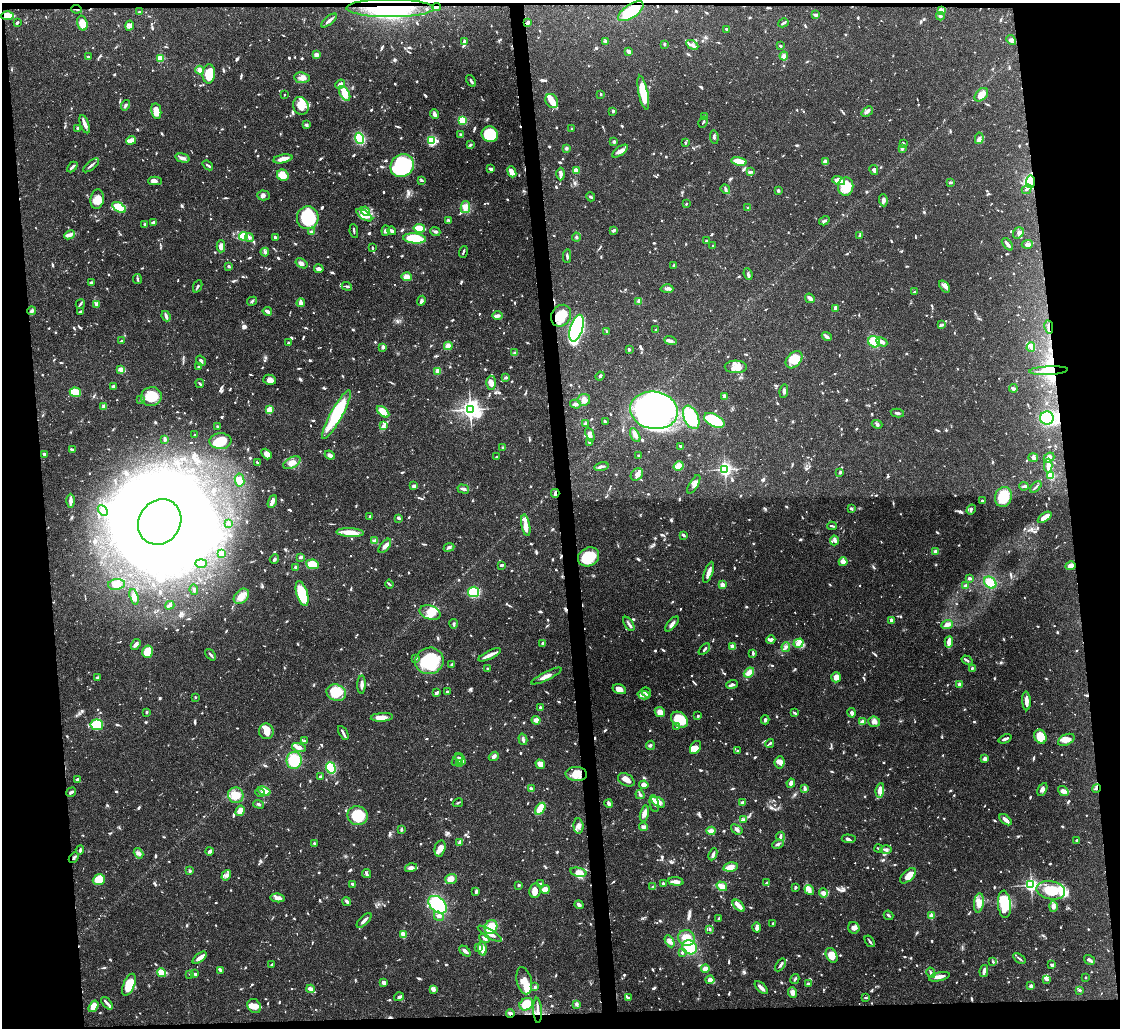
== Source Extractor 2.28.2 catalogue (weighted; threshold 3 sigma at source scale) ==
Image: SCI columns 1-4470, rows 131-4231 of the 4472 x 4452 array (HDU 1 of 3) = the unmasked area's bounding box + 8 px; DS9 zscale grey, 4 x 4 block average (1 PNG px = mean of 4 x 4 image px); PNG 1122 x 1030 px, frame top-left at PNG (2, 3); each listed source drawn as its Kron ellipse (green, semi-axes under 4 px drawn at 4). Shown black and unused: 12% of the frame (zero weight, under 3 of 4 exposures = <1% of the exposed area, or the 3 px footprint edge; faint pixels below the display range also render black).
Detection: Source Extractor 2.28.2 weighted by HDU 2 'WHT'. Background 0.0546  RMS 0.003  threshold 0.0133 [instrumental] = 3 sigma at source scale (4.5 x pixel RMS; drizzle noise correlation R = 1.50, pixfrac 1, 0.05/0.05 arcsec/px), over >= 5 px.
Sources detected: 1778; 16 too faint to see at this stretch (4 x 4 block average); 28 inside a brighter object's white glare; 7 cosmic-ray / hot-pixel residue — neither listed nor drawn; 59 coinciding with a brighter row at this scale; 141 inside a brighter listed object's ellipse — not listed separately; of the other 1527, all 500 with FLUX_AUTO >= 2.68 (the completeness limit of this list) listed and drawn (1027 fainter detections not listed), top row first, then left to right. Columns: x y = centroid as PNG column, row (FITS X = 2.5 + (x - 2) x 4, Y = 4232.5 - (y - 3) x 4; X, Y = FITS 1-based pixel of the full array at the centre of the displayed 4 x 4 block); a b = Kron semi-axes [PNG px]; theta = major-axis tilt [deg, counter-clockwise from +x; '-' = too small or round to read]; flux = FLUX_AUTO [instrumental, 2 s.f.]
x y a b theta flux
436 7 4 3 - 4.3
390 8 44 9 0 120
76 9 5 2 - 3
941 10 3 3 - 11
631 11 14 6 34 69
139 12 2 2 - 2.8
816 15 2 2 - 6.7
7 16 6 3 2 40
940 16 4 2 - 3.3
329 20 9 2 40 7.8
17 23 2 2 - 4.7
82 23 7 5 -75 25
527 23 3 2 - 7.2
783 23 5 2 - 5
129 26 5 3 - 5.3
727 29 3 2 - 3.7
1011 40 5 4 - 5.5
464 41 3 2 - 3.5
605 41 3 3 - 2.7
664 44 3 2 - 2.7
692 45 7 3 -28 6.5
780 46 2 2 - 2.8
629 51 3 2 - 9.2
316 55 2 2 - 42
784 56 4 3 - 8.1
88 57 3 2 - 2.8
161 58 2 2 - 110
199 70 4 4 - 8.7
209 74 9 6 86 48
302 78 8 5 -8 11
471 81 6 2 -59 3.4
340 84 5 3 - 8.2
345 93 8 4 -61 36
643 93 17 4 -78 73
601 94 2 2 - 3.2
284 95 2 2 - 3.3
981 95 8 5 45 15
552 101 7 6 - 14
125 105 5 3 - 4.3
301 106 9 7 -65 20
156 111 8 5 -80 24
613 111 3 2 - 2.8
867 111 6 3 40 7
435 114 5 3 - 7.4
704 117 2 2 - 22
462 120 4 4 - 24
703 122 6 2 62 2.8
85 124 9 2 -70 12
306 125 3 3 - 4.9
78 128 3 2 - 3.9
572 129 2 2 - 5.9
490 134 8 7 - 77
461 135 4 3 - 3.7
714 137 7 3 -84 4.3
360 138 5 4 - 54
979 138 6 4 80 5.8
131 140 5 4 - 13
432 140 4 3 - 73
614 142 2 2 - 6.8
685 143 2 2 - 4
903 143 3 2 - 2.9
470 145 3 2 - 3.7
566 148 3 3 - 3.8
902 149 3 3 - 2.8
620 151 9 4 36 10
182 158 7 3 -14 8.9
283 159 9 3 11 19
739 161 8 3 -11 40
825 162 3 3 - 12
91 165 9 2 40 6
208 165 6 2 -39 3.8
402 166 12 11 - 180
72 167 6 2 44 7
490 169 3 2 - 4.8
576 170 2 2 - 51
874 170 5 3 - 5.1
512 172 5 4 - 13
750 172 4 2 - 4.4
561 174 6 2 88 10
283 175 6 5 - 37
421 180 3 2 - 3.5
155 181 7 3 0 5.9
839 181 6 4 -17 23
1030 182 6 4 82 190
950 183 3 2 - 4.1
846 186 9 7 84 42
725 189 5 3 - 4.1
1027 189 5 3 - 3.6
778 191 2 2 - 14
264 195 6 5 - 5.7
591 197 5 2 - 2.8
97 199 10 6 80 19
883 200 6 4 -85 5.5
686 204 2 2 - 2.8
119 207 7 3 -33 57
465 207 6 4 78 16
748 208 2 2 - 3.2
365 211 5 2 - 4.6
364 215 9 4 -34 13
308 218 11 11 - 130
449 220 3 2 - 2.7
824 221 5 3 - 3.3
154 222 3 2 - 6.9
145 224 3 2 - 3
419 228 6 2 -9 65
614 230 3 2 - 5.5
354 231 7 2 -81 3.6
386 231 5 3 - 4.3
392 231 4 3 - 3.8
312 232 3 3 - 3.7
435 232 5 3 - 4
1018 233 6 5 - 5.7
70 235 6 3 25 9.3
243 236 4 3 - 54
859 236 4 3 - 3.2
576 237 4 3 - 3.8
249 238 4 3 - 4.9
276 238 3 2 - 4.7
415 238 11 5 -5 88
706 241 2 2 - 2.7
1007 244 7 2 -52 8
1027 244 5 3 - 10
221 246 6 3 89 9.7
713 246 2 2 - 4.8
372 248 4 2 - 3
265 252 4 3 - 4.4
463 252 6 2 73 3.2
567 256 7 2 -88 4.9
302 263 6 4 -33 7.4
674 265 2 2 - 5.2
229 266 2 2 - 3.8
319 269 4 3 - 8.1
748 274 6 3 -68 4.1
407 277 5 4 - 12
137 279 5 2 - 3
91 282 3 2 - 3.6
198 286 6 2 66 4.1
347 286 5 2 - 3.2
944 286 7 3 -52 5.9
667 289 6 3 -3 5.1
915 292 3 2 - 2.7
810 298 5 3 - 7.9
252 301 5 3 - 3.1
421 301 5 3 - 4
639 301 4 3 - 7.8
301 303 4 2 - 14
80 304 5 2 - 2.8
96 305 4 2 - 3
835 308 4 2 - 5.4
32 311 4 3 - 3.9
80 311 4 2 - 3.3
267 311 5 2 - 7.3
166 316 5 2 - 10
498 316 5 3 - 5.2
561 316 11 9 57 46
942 325 2 2 - 2.7
1049 327 7 2 -81 3.8
577 328 14 6 72 360
656 330 3 2 - 3.6
607 332 3 2 - 3.2
827 336 5 2 - 8.5
670 340 6 3 -21 5.1
121 341 2 2 - 3
874 342 6 5 - 42
882 342 6 3 -28 8.2
288 343 2 2 - 3.2
448 346 4 4 - 9.6
383 347 2 2 - 11
1031 347 5 3 - 7.7
629 349 3 2 - 3.5
515 353 4 3 - 3
794 360 10 7 47 25
201 361 6 3 -57 4.3
199 366 2 2 - 4.7
736 367 11 6 -2 22
121 369 3 2 - 13
438 371 2 2 - 20
1049 371 19 2 3 21
600 376 4 3 - 3.3
506 377 3 2 - 4.3
270 380 6 5 - 9.4
200 383 5 2 - 3.1
491 383 7 4 -87 13
113 386 3 2 - 5.3
1013 388 4 2 - 6.4
784 391 7 3 84 4.3
75 392 5 4 - 29
151 396 10 9 - 46
725 397 3 2 - 12
141 400 3 2 - 3.3
584 400 6 6 - 9.5
575 404 5 4 - 4.9
104 407 2 2 - 16
470 409 4 3 - 770
269 410 2 2 - 76
654 410 24 18 -9 1000
383 412 7 4 -41 24
897 413 7 2 -11 4
336 415 27 6 61 120
691 417 12 7 -66 120
1047 418 7 6 - 120
714 420 11 6 -28 83
605 422 4 3 - 2.7
585 424 3 3 - 4.4
877 424 5 3 - 3.8
383 425 4 2 - 3
218 426 2 2 - 4.4
590 434 7 3 -68 9.2
194 435 2 2 - 3.6
635 435 7 4 -60 7.9
165 440 4 2 - 6.7
220 441 11 8 -2 29
589 442 3 2 - 2.9
681 446 4 2 - 3.8
503 447 4 2 - 3.4
72 450 4 2 - 3.3
44 454 3 2 - 5.6
266 454 6 4 -50 12
330 455 5 3 - 7.1
639 456 2 2 - 7.2
497 457 3 2 - 3.2
1033 457 5 4 - 4.7
1049 458 6 4 42 7.7
257 463 4 2 - 4.6
292 463 9 5 28 14
601 466 7 3 14 6
679 466 5 4 - 12
1048 466 7 2 90 27
725 469 3 2 - 510
840 472 3 2 - 3.8
637 474 7 5 44 9.1
1051 476 2 2 - 120
239 480 6 5 - 18
694 484 10 4 60 8.1
414 486 3 2 - 5.8
1024 486 4 3 - 3.1
1036 487 7 2 47 4.3
463 489 6 3 -17 4.5
555 493 4 2 - 7.1
1003 497 10 8 72 54
70 501 7 2 -90 13
982 501 2 2 - 5.1
272 502 7 3 68 8.7
851 508 3 2 - 3.5
971 509 5 3 - 3.4
103 510 6 3 -44 5.4
370 516 2 2 - 4.8
1045 517 8 3 34 20
398 518 4 3 - 3
160 522 23 20 55 6200
229 524 2 2 - 2.8
526 525 11 3 -80 15
832 526 5 2 - 3.2
350 532 14 4 -3 30
683 535 4 2 - 4.1
834 540 5 4 - 4.8
374 541 4 3 - 3.1
385 546 8 4 52 8.2
449 547 5 3 - 4.8
935 552 3 2 - 6
221 554 4 3 - 5.2
301 557 3 2 - 5.8
588 557 11 9 28 70
274 559 5 2 - 3.4
843 562 4 4 - 12
201 563 6 3 0 6.9
313 564 6 4 -8 28
502 565 3 2 - 4.5
1071 566 5 4 - 15
295 567 2 2 - 4.9
709 572 11 3 70 13
970 578 4 2 - 4.6
990 583 7 5 -41 31
116 584 8 5 7 12
389 584 4 2 - 2.8
722 585 2 2 - 42
966 586 3 3 - 7.1
194 590 5 2 - 3.1
474 592 5 5 - 68
302 593 13 5 -73 78
241 596 9 6 45 20
134 597 8 3 -72 12
170 605 5 3 - 5.9
430 612 11 7 -17 23
891 620 2 2 - 22
454 624 4 2 - 4.7
629 624 8 2 -57 5.8
672 624 9 3 50 7.4
947 625 6 4 23 9.7
771 640 4 2 - 7.6
949 642 6 3 86 19
543 643 4 3 - 4.2
799 643 5 3 - 7
136 644 6 3 56 6.5
732 646 2 2 - 32
786 647 5 4 - 5.8
704 649 7 2 48 3.9
147 652 6 5 - 54
753 653 4 2 - 3.3
211 655 7 2 -50 4.8
490 655 12 2 26 16
415 658 4 2 - 3.2
967 660 6 2 -32 3
429 661 14 13 - 120
452 664 4 3 - 3
972 668 3 2 - 3.1
488 669 2 2 - 4.6
749 673 6 3 41 12
546 676 16 3 27 14
97 677 3 2 - 2.8
836 677 5 5 - 12
732 684 6 3 18 4.9
959 684 2 2 - 31
362 685 9 2 88 9.9
619 689 7 4 -18 13
447 692 2 2 - 3.9
646 692 5 3 - 4.9
336 693 10 8 -20 51
436 693 4 3 - 3.1
643 695 6 3 -15 7.3
195 697 2 2 - 3.9
1026 701 9 2 -87 16
541 708 3 2 - 7.6
147 712 2 2 - 4.2
660 712 5 4 - 12
795 713 4 3 - 2.7
852 713 5 4 - 4.8
698 716 2 2 - 3
382 717 11 4 4 19
536 720 4 3 - 12
679 720 9 7 -39 68
765 720 4 3 - 3.9
862 722 4 3 - 9.4
874 722 6 5 - 8.5
97 725 6 5 - 78
677 726 4 2 - 2.7
266 731 8 7 - 17
343 733 8 2 -60 4.6
1040 737 7 6 - 37
523 739 6 3 -74 4.2
1005 739 7 2 22 5
1066 740 9 5 25 14
305 741 4 2 - 3.4
770 743 4 2 - 3.8
650 745 4 2 - 3.4
299 747 7 3 -15 12
695 747 7 5 60 16
737 751 2 2 - 3.9
494 756 5 3 - 7.5
460 759 6 3 -55 6.2
985 759 3 3 - 6.8
294 760 8 7 - 59
457 760 7 2 50 3.9
779 762 6 5 - 7.8
459 763 4 3 - 3.7
540 764 5 4 - 13
331 768 6 4 -70 110
576 774 11 7 -3 27
320 776 3 2 - 2.8
77 779 3 2 - 4.6
626 780 9 6 -29 12
791 783 4 3 - 7.6
644 785 5 3 - 11
805 788 3 2 - 5.9
1096 788 4 3 - 4.7
531 789 4 2 - 5.4
1042 789 7 4 62 7.2
880 790 7 4 81 22
264 791 6 3 -21 17
1063 791 6 4 -38 8
71 792 5 2 - 5.2
260 793 5 3 - 4
236 795 8 7 - 25
640 795 5 3 - 4.1
658 802 8 3 -31 16
458 803 5 2 - 2.7
743 803 4 2 - 9.4
259 804 5 3 - 3.8
609 804 4 2 - 12
654 804 9 4 -79 8.9
540 809 7 4 56 48
240 811 5 3 - 19
644 813 8 4 77 9.8
358 816 10 9 - 76
743 819 4 2 - 2.9
1005 820 7 2 -40 12
578 826 7 5 -85 8.7
644 827 4 3 - 5.3
737 829 6 3 -37 5.5
401 830 3 2 - 2.9
711 831 4 3 - 11
780 836 4 2 - 4.8
849 839 7 3 -4 4.2
1077 841 3 2 - 3
460 842 4 2 - 7.2
314 843 2 2 - 9.3
778 844 6 3 24 5.3
440 848 8 5 76 12
879 849 4 2 - 4
80 850 4 2 - 3.8
886 850 6 4 -1 6.1
209 851 4 3 - 5
138 853 6 3 -57 5.5
713 854 6 2 66 4.9
74 858 6 3 46 4.3
730 867 7 4 13 15
411 868 6 4 14 7.8
190 871 2 2 - 4.8
578 872 8 4 -12 14
367 874 5 2 - 3.1
226 875 6 3 56 5.8
908 876 10 5 44 13
451 879 6 5 - 14
99 880 6 5 - 48
676 881 7 3 -7 10
767 883 4 2 - 4.8
352 884 3 2 - 4.2
540 884 4 2 - 3
663 884 3 2 - 2.7
519 885 2 2 - 4
1031 885 3 3 - 350
722 886 5 4 - 16
653 887 4 2 - 3.4
795 887 4 3 - 2.9
545 889 5 4 - 16
535 890 7 5 82 11
809 890 5 3 - 6.1
1051 890 14 9 -10 57
476 892 4 3 - 4.3
823 893 5 4 - 9.8
278 898 7 3 -5 8.1
346 901 4 3 - 3.5
979 903 9 5 83 13
1004 904 13 6 -84 65
438 905 11 7 -42 130
579 905 5 3 - 6.5
739 906 7 2 -45 21
1053 906 5 3 - 8.3
889 915 5 2 - 3.2
439 916 5 4 - 5.6
931 916 2 2 - 51
719 918 4 2 - 4.2
364 920 9 2 44 6.8
773 924 2 2 - 3.8
491 927 7 6 - 36
757 928 5 4 - 5.7
854 928 6 5 - 7.7
710 929 2 2 - 3.5
490 934 14 4 -31 16
403 935 3 2 - 19
484 938 5 3 - 6.4
687 938 8 7 - 26
670 941 6 4 -62 6.8
870 941 6 2 -56 3.6
478 947 4 3 - 4
689 947 8 6 -34 46
482 949 7 3 -79 24
465 951 6 2 -43 9
682 953 3 2 - 2.8
832 955 8 5 -62 23
199 958 8 3 39 13
1019 959 7 2 -37 3.2
1089 960 6 2 -34 6.8
993 962 3 2 - 2.7
272 964 2 2 - 2.7
780 965 7 2 55 5.1
1052 965 3 2 - 5
705 969 4 2 - 13
220 970 3 2 - 3.3
984 971 6 3 78 6.6
162 973 5 3 - 47
931 973 5 3 - 4.8
190 974 4 2 - 2.9
195 974 4 2 - 3.3
939 977 10 3 12 11
1085 977 2 2 - 4.6
795 979 5 2 - 3.3
1047 979 4 3 - 3.3
710 980 4 3 - 11
524 981 14 7 -77 22
384 982 4 3 - 6.8
808 984 2 2 - 3.7
129 985 11 5 68 40
1031 986 2 2 - 26
535 987 3 2 - 2.9
761 988 8 3 -44 9.9
310 989 4 3 - 12
433 990 4 3 - 6.4
1079 990 4 2 - 2.8
793 992 5 4 - 11
399 997 5 3 - 4
628 998 3 2 - 3.9
866 998 2 2 - 3.2
107 1003 7 3 -48 5.5
526 1004 7 6 - 44
577 1004 2 2 - 8.7
93 1006 6 4 57 19
254 1006 7 6 - 15
538 1010 12 2 -87 11
510 1013 4 2 - 7
Overlapping masked pixels (flux is a lower limit): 13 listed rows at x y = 436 7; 390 8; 76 9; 7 16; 527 23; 1030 182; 561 316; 1049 327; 1049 371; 555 493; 1096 788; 538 1010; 510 1013